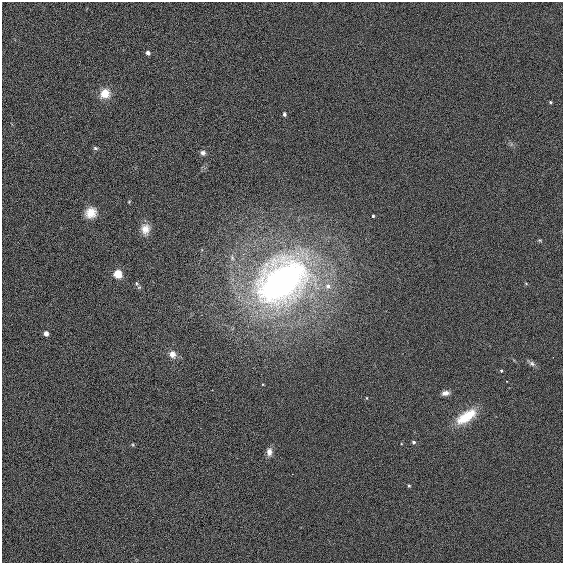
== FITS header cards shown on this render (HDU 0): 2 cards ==
NAXIS1  =                  561
NAXIS2  =                  561

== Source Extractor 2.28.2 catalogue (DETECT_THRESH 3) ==
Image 561 x 561 px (HDU 0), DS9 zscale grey, 1 PNG px = 1 image px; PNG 565 x 565 px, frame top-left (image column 1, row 561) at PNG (2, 2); no overlay
Background 0.00479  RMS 0.055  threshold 0.164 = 3 sigma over >= 5 px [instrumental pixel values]
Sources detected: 25; all 25 listed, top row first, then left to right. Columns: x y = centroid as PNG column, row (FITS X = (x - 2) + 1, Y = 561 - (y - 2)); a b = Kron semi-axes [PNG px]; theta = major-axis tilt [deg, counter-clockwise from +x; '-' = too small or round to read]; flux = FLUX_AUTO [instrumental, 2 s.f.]
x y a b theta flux
148 53 4 4 - 15
105 93 11 10 - 51
550 102 3 3 - 4.6
284 114 4 3 - 7.4
95 148 6 4 -15 6
203 153 7 6 - 12
129 202 5 3 - 3.2
91 213 12 11 - 53
373 216 3 3 - 5.2
145 229 14 11 87 38
540 240 5 3 - 3.9
118 274 5 5 - 160
282 281 57 42 40 1800
328 286 8 8 - 21
46 333 4 4 - 29
172 354 9 7 -53 25
532 363 10 6 -32 12
501 371 4 3 - 3.9
445 393 8 5 10 16
366 398 4 3 - 2.7
466 417 24 10 34 110
413 442 4 3 - 7
133 445 5 3 - 3.8
269 452 9 7 89 23
409 486 4 3 - 4.9